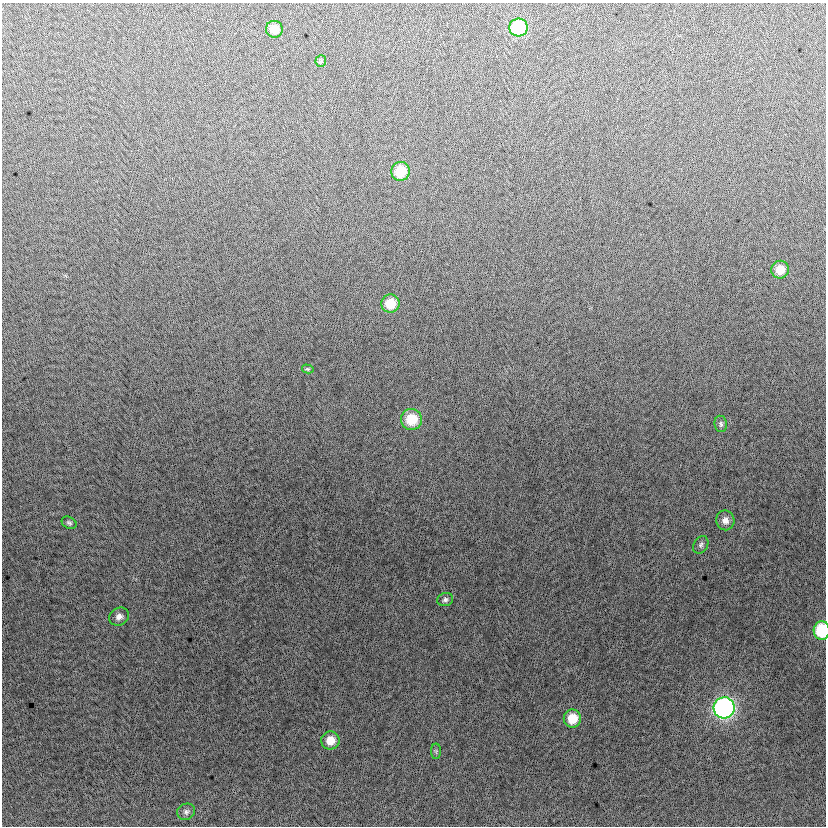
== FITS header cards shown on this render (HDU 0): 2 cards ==
NAXIS1  =                  824
NAXIS2  =                  824

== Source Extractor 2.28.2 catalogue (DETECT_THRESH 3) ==
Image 824 x 824 px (HDU 0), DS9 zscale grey, 1 PNG px = 1 image px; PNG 828 x 828 px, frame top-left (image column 1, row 824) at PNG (2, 3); each listed source drawn as its Kron ellipse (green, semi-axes under 4 px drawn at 4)
Background -7.72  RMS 12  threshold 37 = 3 sigma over >= 5 px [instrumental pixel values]
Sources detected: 20; all 20 listed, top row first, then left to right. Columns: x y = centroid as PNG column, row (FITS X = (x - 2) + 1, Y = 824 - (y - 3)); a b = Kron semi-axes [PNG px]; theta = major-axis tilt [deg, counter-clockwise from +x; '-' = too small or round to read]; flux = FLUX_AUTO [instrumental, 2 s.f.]
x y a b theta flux
519 28 9 9 - 61000
274 29 8 8 - 13000
321 61 6 5 - 1400
400 171 9 9 - 27000
780 270 9 8 - 13000
390 303 9 9 - 20000
308 369 6 4 -14 980
412 419 10 10 - 26000
721 424 8 6 -81 2200
725 520 10 9 - 5900
69 523 8 5 -29 1900
701 545 9 7 60 2400
445 600 8 6 15 2400
119 617 10 8 30 4500
822 630 9 8 - 43000
724 708 10 10 - 280000
572 718 9 8 - 19000
330 740 9 9 - 12000
436 751 8 5 -90 1500
186 812 9 8 - 3000
At the frame edge (FLAGS 8, measured only in part): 1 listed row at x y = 822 630